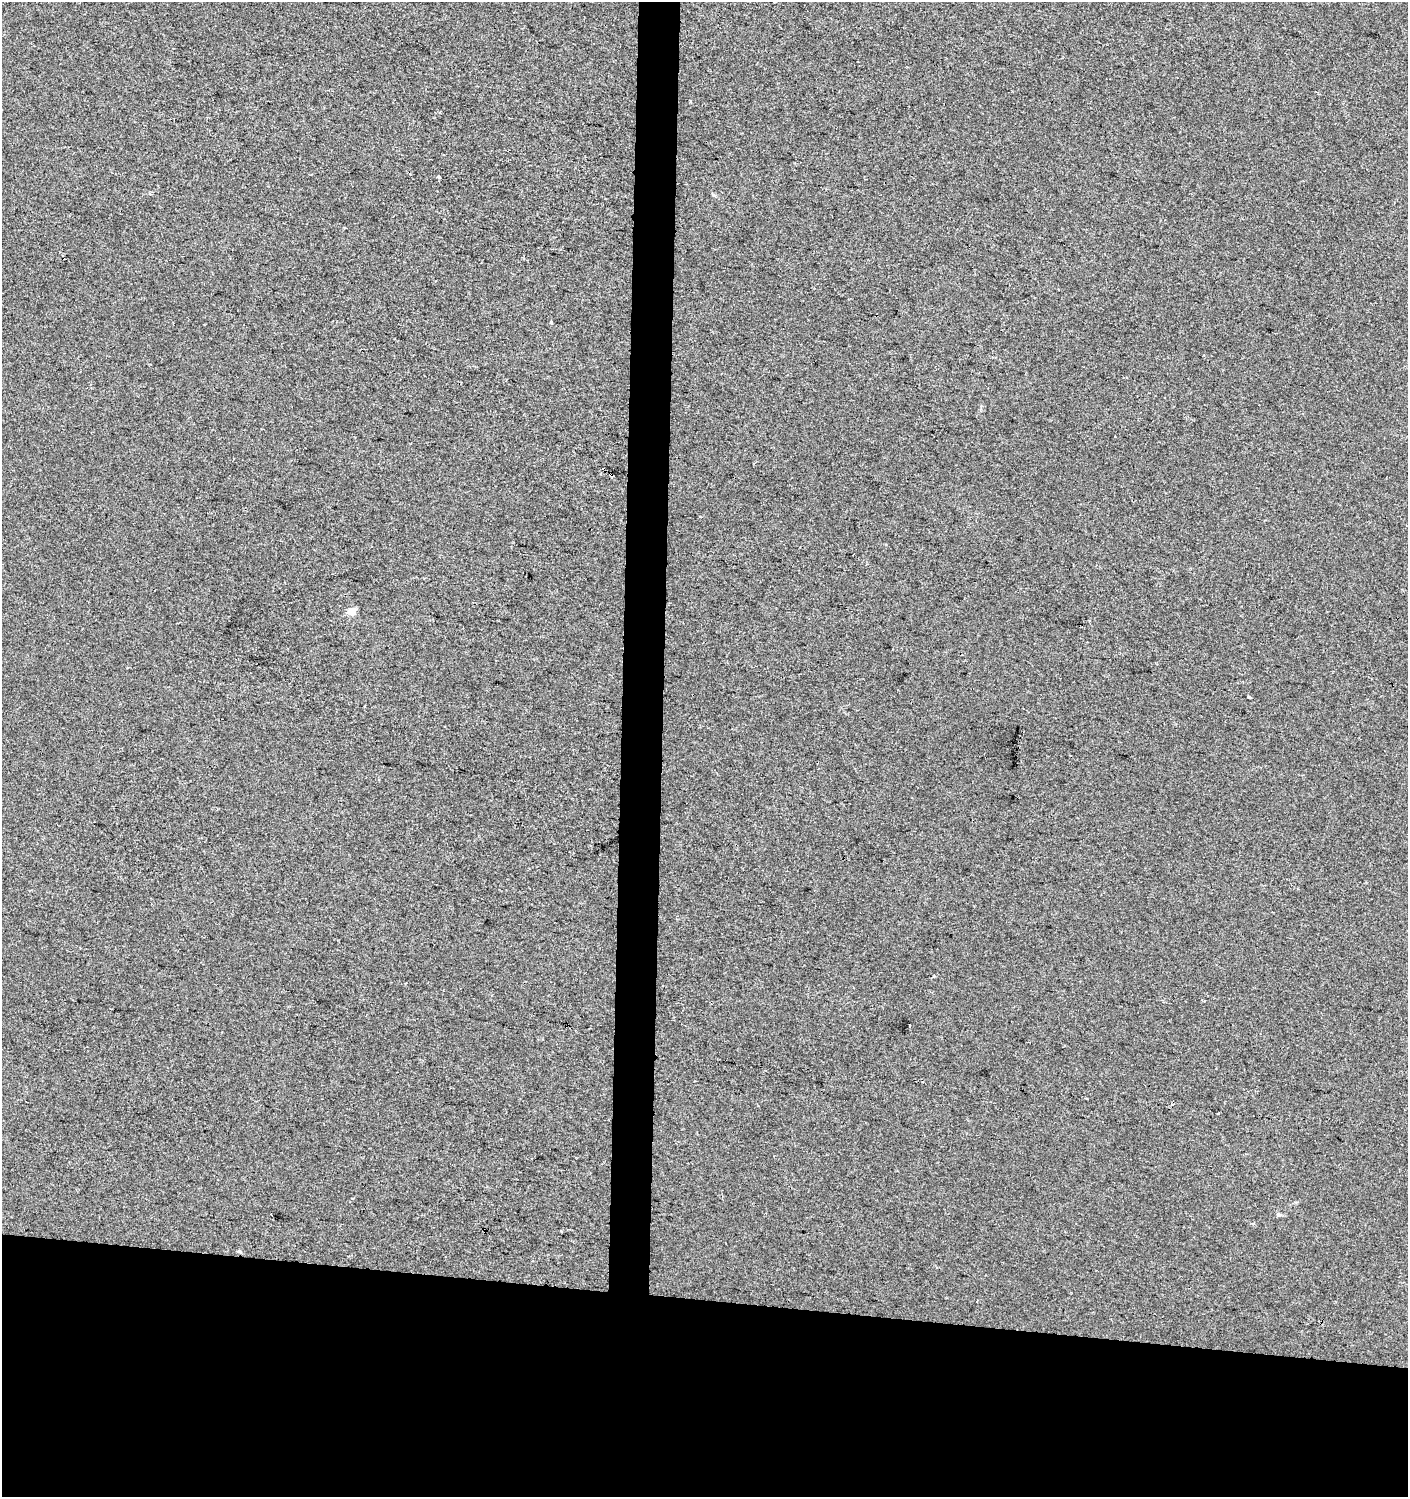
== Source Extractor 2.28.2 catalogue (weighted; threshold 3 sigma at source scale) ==
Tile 8 of 3 x 3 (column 2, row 3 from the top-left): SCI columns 1692-3097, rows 1-1495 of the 4734 x 4494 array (HDU 1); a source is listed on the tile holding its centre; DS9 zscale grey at full resolution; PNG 1410 x 1499 px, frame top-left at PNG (2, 2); no overlay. Shown black and unused: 16% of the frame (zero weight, under 2 of 3 exposures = <1% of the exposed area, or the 3 px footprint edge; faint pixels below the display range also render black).
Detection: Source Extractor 2.28.2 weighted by HDU 2 'WHT'; one run over the whole footprint, this tile lists its part. Background 0.00371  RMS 0.0062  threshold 0.0277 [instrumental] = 3 sigma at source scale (4.5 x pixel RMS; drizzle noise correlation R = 1.50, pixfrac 1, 0.0396/0.0396 arcsec/px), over >= 5 px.
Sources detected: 13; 2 cosmic-ray / hot-pixel residue — not listed; the other 11 listed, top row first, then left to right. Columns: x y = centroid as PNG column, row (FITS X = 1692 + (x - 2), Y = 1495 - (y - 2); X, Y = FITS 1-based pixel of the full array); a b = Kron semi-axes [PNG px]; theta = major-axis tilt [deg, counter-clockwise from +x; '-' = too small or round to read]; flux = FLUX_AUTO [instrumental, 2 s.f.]
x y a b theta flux
438 177 3 3 - 2.6
551 322 3 3 - 4.4
352 611 5 4 - 14
1249 697 4 2 - 1.3
445 726 3 3 - 1.9
1204 1001 3 2 - 0.48
910 1026 3 3 - 8.4
1087 1098 3 2 - 0.64
1279 1215 6 5 - 1
239 1251 5 4 - 1.2
977 1302 3 3 - 1.4
Overlapping masked pixels (flux is a lower limit): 1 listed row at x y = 239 1251
Unlisted compact peaks at least as high as the median listed source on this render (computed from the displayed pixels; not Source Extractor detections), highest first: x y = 934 976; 690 101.